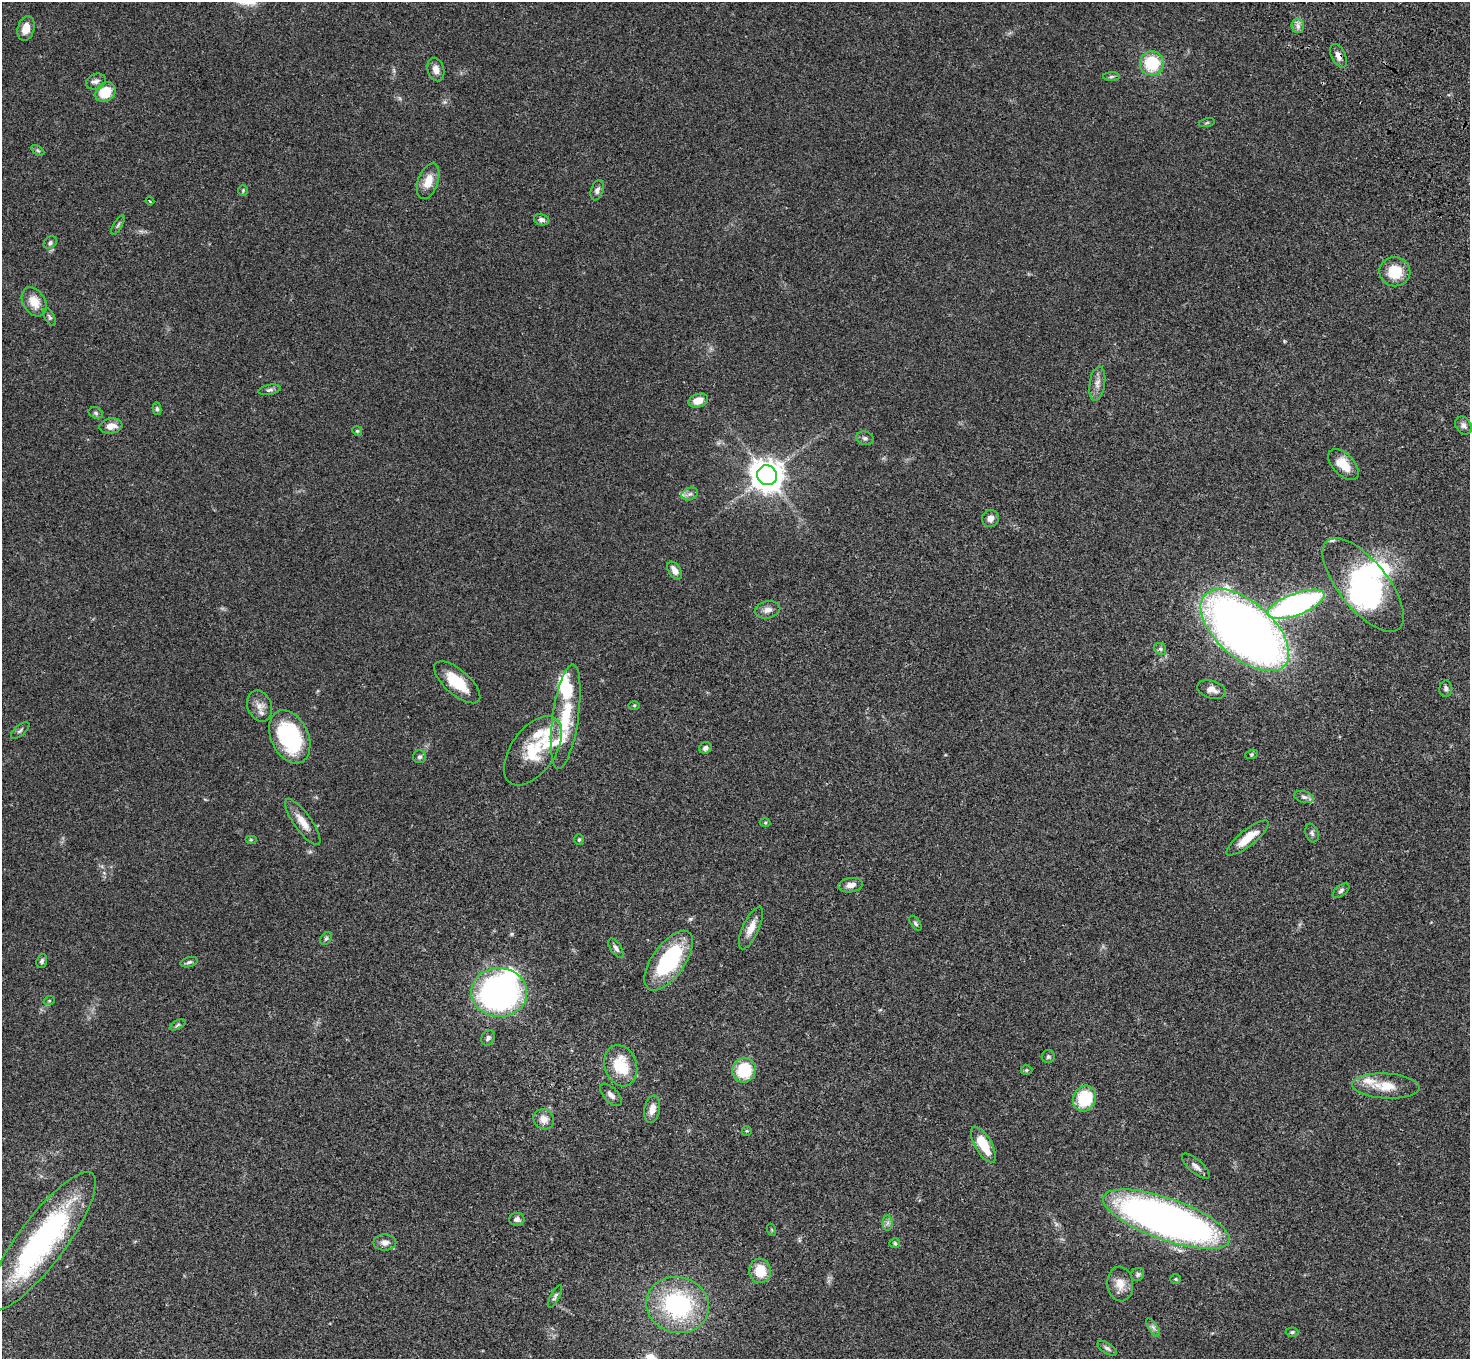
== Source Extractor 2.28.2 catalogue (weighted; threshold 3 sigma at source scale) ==
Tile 10 of 4 x 4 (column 2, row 3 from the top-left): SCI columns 1575-3042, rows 1736-3092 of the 6083 x 6047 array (HDU 1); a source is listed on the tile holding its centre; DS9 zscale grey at full resolution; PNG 1472 x 1361 px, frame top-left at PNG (2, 2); each listed source drawn as its Kron ellipse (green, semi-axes under 4 px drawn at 4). Shown black and unused: <1% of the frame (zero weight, under 3 of 4 exposures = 6% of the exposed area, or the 3 px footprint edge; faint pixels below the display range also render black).
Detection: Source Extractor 2.28.2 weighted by HDU 2 'WHT'; one run over the whole footprint, this tile lists its part. Background 0.0472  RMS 0.0052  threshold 0.0233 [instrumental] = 3 sigma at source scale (4.5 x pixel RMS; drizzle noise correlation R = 1.50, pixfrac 1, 0.05/0.05 arcsec/px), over >= 5 px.
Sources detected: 108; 2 inside a brighter object's white glare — neither listed nor drawn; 7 inside a brighter listed object's ellipse — not listed separately; the other 99 listed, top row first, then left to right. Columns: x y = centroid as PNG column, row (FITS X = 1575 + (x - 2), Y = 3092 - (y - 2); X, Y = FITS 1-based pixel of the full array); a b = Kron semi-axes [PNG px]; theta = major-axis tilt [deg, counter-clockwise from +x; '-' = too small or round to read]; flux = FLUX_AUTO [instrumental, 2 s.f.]
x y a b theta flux
1298 26 7 6 - 1.8
26 29 12 8 73 5.3
1338 56 13 7 -64 3.1
1152 63 12 12 - 20
436 70 12 8 -75 3.5
1111 77 8 4 1 0.91
96 81 10 7 21 2
105 92 11 9 40 12
1207 123 8 3 13 0.66
37 150 7 4 -31 0.78
428 181 18 10 70 7.3
243 190 5 4 - 0.61
597 190 10 6 70 1.8
150 201 4 3 - 0.44
541 220 7 6 - 2
118 225 11 3 60 0.86
50 243 7 5 43 1.1
1395 272 15 14 - 13
34 302 15 11 -58 7.6
50 317 10 5 -61 1
1097 384 17 7 82 3.5
270 390 11 5 10 1.3
698 401 10 6 17 5.5
157 409 6 4 -79 0.86
96 413 7 5 -17 1.1
111 426 12 7 9 4.5
1464 426 10 7 -49 1.7
357 431 5 4 - 0.64
865 438 9 6 -18 1.4
1344 465 19 10 -46 9.1
767 475 10 9 - 800
690 494 8 6 20 1.7
990 518 8 8 - 2.9
675 571 10 6 -56 3.7
1363 585 57 24 -51 80
1296 604 30 11 20 120
767 610 13 8 11 2.9
1245 630 53 28 -41 450
1160 649 6 5 - 1
457 682 28 12 -41 14
1212 689 15 8 -17 3.8
1446 689 8 6 90 1.5
634 705 6 4 1 0.55
260 706 16 12 -67 4.5
566 717 53 13 82 24
20 730 11 5 41 1.3
290 737 28 18 -65 46
705 748 6 5 - 1.8
533 751 39 22 54 21
1251 754 6 4 20 0.67
419 757 6 6 - 1.2
1304 797 10 6 -15 1.5
303 822 27 8 -54 6.2
765 823 5 3 - 0.57
1312 833 9 6 -71 1.4
1248 838 26 8 39 9.3
251 840 6 4 0 0.64
579 840 5 4 - 0.76
851 885 12 7 9 3.3
1341 891 10 5 38 1.3
915 923 8 4 -56 0.92
751 928 23 8 65 5.6
326 938 7 5 49 0.87
616 948 11 5 -56 1.5
42 961 7 5 72 1.1
669 961 35 16 54 47
189 962 8 5 16 1.1
499 992 28 24 -2 160
49 1001 6 3 19 0.55
178 1025 8 4 28 0.92
488 1038 8 6 61 1.3
1048 1057 6 6 - 1.1
621 1066 21 16 -71 17
744 1070 12 11 - 21
1026 1070 6 5 - 0.66
1386 1086 34 12 -3 11
611 1095 14 7 -46 2.3
1085 1098 13 11 69 19
652 1109 14 7 79 4.1
544 1119 11 9 -38 4.1
747 1131 5 4 - 0.56
983 1145 20 8 -60 13
1196 1166 17 6 -41 2.7
517 1219 7 6 - 2
1166 1219 67 21 -20 310
888 1223 7 5 89 1.4
772 1230 6 4 -71 0.54
42 1241 84 23 53 110
385 1242 11 8 0 2.9
895 1243 5 5 - 0.74
760 1271 12 11 - 11
1138 1274 7 6 - 1
1176 1279 5 4 - 0.61
1120 1284 17 13 -85 5.7
555 1296 12 4 62 1.3
678 1305 32 28 -16 57
1153 1327 10 4 -56 1.4
1292 1332 6 4 2 0.71
1107 1348 11 5 -33 1.4
Overlapping masked pixels (flux is a lower limit): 2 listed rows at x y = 1338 56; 1166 1219